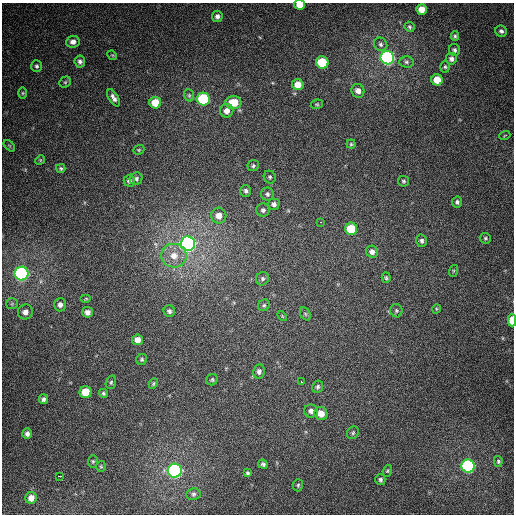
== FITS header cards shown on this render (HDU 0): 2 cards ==
NAXIS1  =                  512
NAXIS2  =                  512

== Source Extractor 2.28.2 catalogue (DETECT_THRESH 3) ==
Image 512 x 512 px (HDU 0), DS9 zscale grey, 1 PNG px = 1 image px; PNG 516 x 516 px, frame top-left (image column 1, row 512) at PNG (2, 3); each listed source drawn as its Kron ellipse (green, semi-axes under 4 px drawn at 4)
Background 362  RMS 8.7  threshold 26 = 3 sigma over >= 5 px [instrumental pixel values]
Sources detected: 97; all 97 listed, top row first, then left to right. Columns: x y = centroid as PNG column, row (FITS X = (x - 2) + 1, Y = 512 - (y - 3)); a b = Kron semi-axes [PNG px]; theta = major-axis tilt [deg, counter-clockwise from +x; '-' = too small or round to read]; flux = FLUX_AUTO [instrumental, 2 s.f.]
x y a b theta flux
300 5 5 4 - 6500
421 9 5 5 - 6500
217 16 5 5 - 2100
410 27 5 4 - 890
501 31 6 5 - 1600
455 36 4 4 - 880
73 42 7 6 - 2800
381 44 7 6 - 1500
454 50 6 5 - 1300
112 55 5 4 - 530
387 58 7 6 - 150000
451 59 6 5 - 2000
80 61 6 5 - 1700
322 62 6 6 - 23000
406 62 7 5 -2 1400
37 66 6 5 - 1100
445 67 6 5 - 930
437 80 6 5 - 9000
65 82 6 5 - 930
298 84 6 5 - 6300
358 91 7 6 - 3500
23 93 6 4 90 710
189 95 6 5 - 920
113 98 9 4 -60 2600
203 99 6 6 - 50000
233 102 8 6 -5 14000
155 103 6 6 - 13000
317 104 6 4 10 800
227 111 7 6 - 3900
505 135 5 3 - 570
351 144 4 4 - 810
9 146 7 4 -45 790
139 150 6 4 21 690
40 160 5 4 - 620
253 166 6 5 - 1000
61 168 4 4 - 920
270 177 6 6 - 1000
136 179 6 6 - 1400
129 181 5 5 - 1700
403 181 5 5 - 980
246 191 6 5 - 1600
267 194 6 6 - 1400
457 202 5 5 - 1500
274 204 6 5 - 2000
263 210 6 6 - 1400
219 216 8 7 - 4600
320 222 3 2 - 2000
351 229 6 6 - 19000
485 238 6 5 - 990
421 241 6 5 - 1500
188 244 7 7 - 220000
372 252 6 5 - 2500
174 256 13 12 - 8300
453 271 6 4 72 680
21 273 7 7 - 150000
386 278 5 4 - 810
262 279 7 6 - 1400
86 299 5 3 - 560
12 304 6 5 - 1000
60 305 7 6 - 2400
264 305 6 5 - 1000
436 309 5 3 - 480
169 311 6 5 - 1600
396 311 7 6 - 970
25 312 7 7 - 3300
87 312 5 5 - 2900
305 314 7 5 -60 1000
282 316 6 3 -47 590
512 320 6 4 -90 10000
138 340 5 5 - 4400
142 359 6 5 - 1000
259 371 7 6 - 2000
212 380 6 5 - 970
111 382 7 5 73 950
301 382 3 3 - 2400
153 384 5 4 - 880
318 387 6 5 - 1300
86 392 6 6 - 13000
103 393 5 4 - 1000
43 399 5 4 - 1500
311 411 7 6 - 2800
321 413 7 6 - 6900
353 433 7 5 57 1100
27 434 5 5 - 2000
93 461 6 5 - 850
498 461 5 4 - 820
263 464 5 4 - 1200
468 466 6 6 - 100000
101 467 5 5 - 760
175 471 7 7 - 140000
387 471 6 4 72 790
248 473 4 3 - 990
59 476 3 2 - 4200
380 480 5 5 - 1200
298 485 6 5 - 940
193 494 7 6 - 1200
31 498 6 5 - 5000
At the frame edge (FLAGS 8, measured only in part): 2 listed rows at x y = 300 5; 512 320